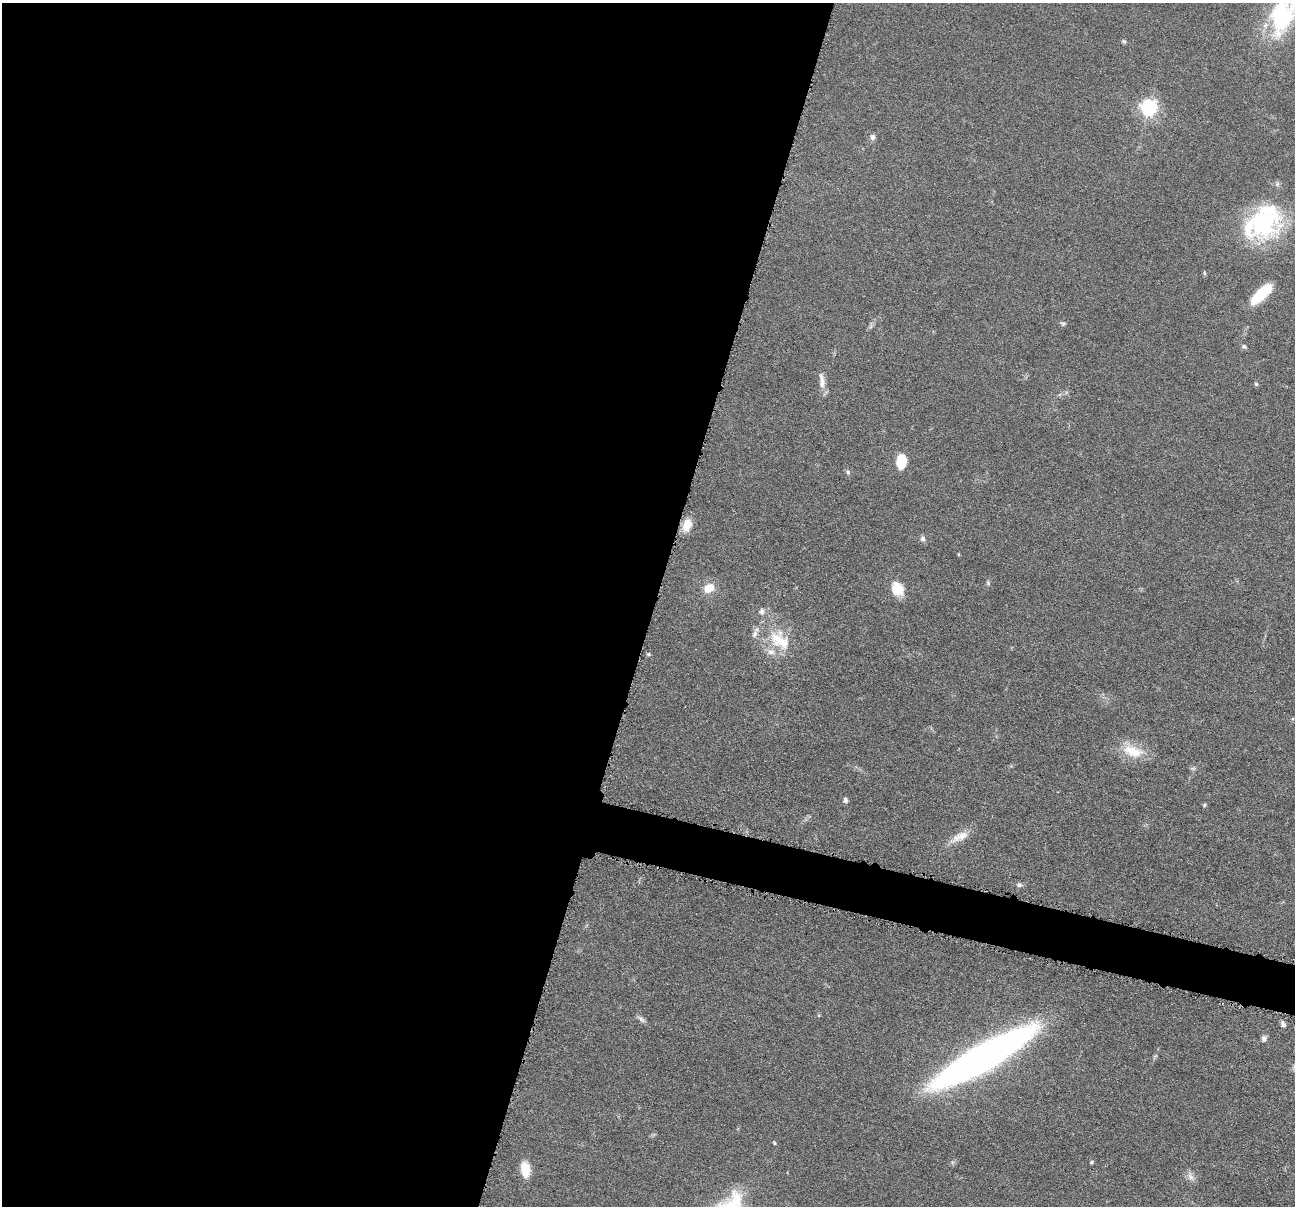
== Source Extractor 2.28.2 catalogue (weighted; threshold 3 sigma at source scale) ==
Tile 5 of 4 x 4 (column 1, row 2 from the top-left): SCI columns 5-1297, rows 2663-3866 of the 5182 x 5200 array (HDU 1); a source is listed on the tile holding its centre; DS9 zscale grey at full resolution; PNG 1297 x 1208 px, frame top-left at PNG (2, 3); no overlay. Shown black and unused: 53% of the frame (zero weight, under 4 of 8 exposures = <1% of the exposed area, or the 3 px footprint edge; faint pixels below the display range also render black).
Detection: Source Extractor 2.28.2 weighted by HDU 2 'WHT'; one run over the whole footprint, this tile lists its part. Background 0.0362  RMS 0.0035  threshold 0.0142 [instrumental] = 3 sigma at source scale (4.09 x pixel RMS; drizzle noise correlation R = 1.36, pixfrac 0.8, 0.05/0.05 arcsec/px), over >= 5 px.
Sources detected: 41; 5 inside a brighter listed object's ellipse — not listed separately; the other 36 listed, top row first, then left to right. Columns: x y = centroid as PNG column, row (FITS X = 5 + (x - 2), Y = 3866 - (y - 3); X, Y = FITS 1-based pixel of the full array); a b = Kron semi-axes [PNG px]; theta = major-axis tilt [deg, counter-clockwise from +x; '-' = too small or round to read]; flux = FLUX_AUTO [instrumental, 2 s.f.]
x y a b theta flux
1282 17 43 25 71 32
1124 41 7 5 -21 0.52
1149 107 7 6 - 110
873 137 7 6 - 1.2
1277 184 7 5 48 0.73
1263 222 38 35 62 36
1204 273 6 4 -71 0.41
1261 294 27 10 44 12
1063 323 8 5 -28 0.59
1244 346 7 5 -47 0.65
822 381 24 7 -84 2.7
1256 384 5 5 - 0.42
901 461 16 10 85 6.7
848 472 6 5 - 0.63
687 525 14 9 70 4.8
923 539 7 6 - 0.99
988 583 6 5 - 0.55
709 588 10 8 32 5.2
897 589 16 13 -62 6.2
762 611 8 6 82 1.1
780 641 36 18 -32 12
648 654 4 4 - 0.48
1132 751 31 15 -16 8.2
1192 768 9 3 5 0.5
845 800 7 5 -74 0.73
1205 805 5 4 - 0.46
962 835 24 11 26 4.3
1019 885 8 6 11 0.79
641 1019 12 4 -36 1
1283 1024 9 5 -60 1.1
1264 1038 8 7 - 1
983 1057 69 14 30 350
774 1143 5 4 - 0.4
1092 1162 5 4 - 0.45
525 1169 18 10 -81 5.7
1191 1176 12 7 -56 1.6
Isophote crosses this tile's border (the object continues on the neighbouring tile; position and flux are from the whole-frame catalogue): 1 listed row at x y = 1282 17